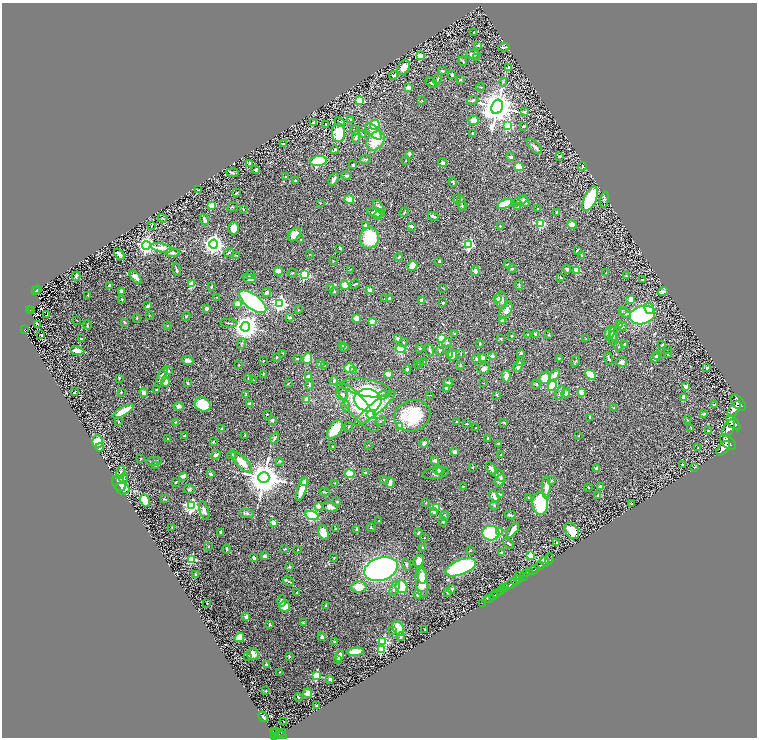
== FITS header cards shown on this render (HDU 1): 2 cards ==
NAXIS1  =                 1510
NAXIS2  =                 1471

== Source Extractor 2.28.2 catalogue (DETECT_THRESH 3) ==
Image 1510 x 1471 px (HDU 1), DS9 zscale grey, zoomed out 1/2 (1 PNG px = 2 x 2 image px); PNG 759 x 740 px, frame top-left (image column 2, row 1470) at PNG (2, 3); each listed source drawn as its Kron ellipse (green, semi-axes under 4 px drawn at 4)
Background 0.593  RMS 0.033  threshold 0.0978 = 3 sigma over >= 5 px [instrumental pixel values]
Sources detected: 639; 23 cannot appear on this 1/2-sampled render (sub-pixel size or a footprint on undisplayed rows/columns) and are neither listed nor drawn; of the other 616, the 500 brightest by FLUX_AUTO listed and drawn (116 fainter detections omitted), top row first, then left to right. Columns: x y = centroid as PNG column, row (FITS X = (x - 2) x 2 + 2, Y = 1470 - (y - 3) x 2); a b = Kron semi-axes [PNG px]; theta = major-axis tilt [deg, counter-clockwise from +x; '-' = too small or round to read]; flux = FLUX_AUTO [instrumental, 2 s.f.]
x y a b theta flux
474 32 3 2 - 6.9
478 45 4 3 - 8.6
504 47 6 2 11 11
473 54 7 4 -3 25
420 56 4 4 - 85
477 58 4 2 - 4.7
463 61 5 3 - 8.3
404 67 8 5 60 91
508 68 2 2 - 7.1
442 71 3 2 - 14
452 74 3 2 - 21
394 75 4 3 - 14
438 79 6 3 73 7.9
460 80 4 3 - 5.6
503 82 4 3 - 7.2
432 83 7 3 -34 8.8
481 87 4 2 - 4.6
408 88 3 2 - 130
422 100 4 2 - 3.8
473 100 6 4 18 9.7
360 101 3 3 - 390
497 107 7 5 71 16000
524 111 3 3 - 4.2
351 119 3 3 - 7.9
474 120 5 4 - 74
313 122 4 3 - 8.3
340 122 6 3 -40 14
326 124 3 2 - 7.5
375 125 5 4 - 200
508 126 3 3 - 580
523 126 3 3 - 7.8
355 130 5 3 - 10
373 131 10 5 -44 39
338 133 9 6 89 200
362 134 3 2 - 4.1
473 134 3 2 - 8.6
356 137 7 3 83 19
376 141 11 8 50 210
283 144 3 2 - 7.1
534 146 9 4 -45 20
335 150 4 3 - 14
409 154 3 2 - 17
560 156 3 2 - 4.7
511 157 3 3 - 14
365 159 6 3 7 10
318 161 8 5 6 310
406 161 4 2 - 3.4
250 163 2 2 - 15
443 163 4 4 - 15
353 165 2 2 - 16
582 166 4 3 - 6.9
519 167 5 3 - 110
256 169 3 2 - 9.1
232 172 6 4 -2 12
346 176 5 3 - 12
286 177 3 3 - 7.7
334 179 7 2 65 31
295 181 3 3 - 7.9
453 182 4 3 - 8.4
199 190 2 2 - 5.2
236 193 3 2 - 4.3
349 199 5 3 - 140
457 199 4 3 - 5.6
590 199 13 6 66 570
604 200 8 3 80 12
519 201 9 4 25 17
524 201 6 4 -55 35
320 203 3 2 - 4.5
462 203 8 2 -77 8.4
505 204 8 3 23 250
212 206 3 3 - 190
462 206 4 2 - 4.9
232 207 6 2 13 5.4
379 207 8 4 -53 18
518 207 2 2 - 67
538 208 3 2 - 4.2
243 209 4 3 - 5.3
404 212 5 2 - 5.6
557 212 4 3 - 8.4
376 213 9 4 -11 45
377 216 4 4 - 9.7
433 216 5 2 - 24
162 218 5 3 - 8.7
204 220 6 2 -72 15
540 224 3 3 - 520
572 225 5 4 - 38
151 226 2 1 - 4.5
366 226 4 3 - 24
411 226 3 2 - 18
500 226 3 2 - 3.7
234 228 6 5 - 59
294 234 8 5 49 53
369 238 10 9 - 340
301 240 2 2 - 4
214 244 4 4 - 4500
146 245 4 4 - 2900
469 245 3 3 - 670
161 248 11 4 -11 53
340 248 4 3 - 12
577 250 3 2 - 11
172 253 7 3 0 21
229 253 5 3 - 7.6
119 254 6 3 -51 20
310 254 2 2 - 3.8
237 255 2 2 - 7.1
581 255 3 2 - 4.4
399 257 4 3 - 5.8
333 261 3 2 - 3.5
439 261 2 2 - 31
507 264 2 2 - 13
412 266 5 4 - 69
176 269 6 2 -78 12
351 269 3 3 - 4.6
512 269 4 2 - 8.7
567 269 4 4 - 11
577 270 3 3 - 230
278 271 4 4 - 56
475 271 5 3 - 28
292 273 5 3 - 6.9
606 273 3 2 - 3.6
250 275 2 2 - 10
304 275 3 3 - 650
76 276 4 2 - 15
626 276 2 2 - 4.9
136 277 8 4 -48 57
561 277 3 2 - 4.1
250 278 6 4 -18 30
642 280 2 2 - 5.2
192 284 3 2 - 210
355 284 5 2 - 7.9
109 285 4 2 - 12
345 285 5 3 - 78
519 285 4 2 - 6
211 287 3 2 - 6.9
330 287 3 3 - 4.1
443 288 4 2 - 3.8
37 289 2 1 - 27
369 290 2 2 - 70
35 291 3 2 - 64
121 291 4 4 - 18
334 292 3 3 - 7.4
663 292 5 3 - 18
267 293 4 3 - 22
88 295 2 2 - 12
217 297 2 2 - 3.4
122 299 4 2 - 4.1
385 299 2 2 - 9.9
389 299 3 3 - 19
498 299 3 2 - 27
631 299 4 3 - 44
422 300 2 2 - 91
501 300 8 6 -82 29
253 302 16 7 -38 1800
279 303 4 4 - 2000
443 303 2 2 - 6.6
237 304 2 2 - 130
148 306 4 2 - 25
207 308 3 3 - 25
649 308 6 4 -59 44
30 310 3 2 - 71
298 310 2 2 - 6.9
506 310 9 5 61 38
31 311 4 1 - 34
622 311 4 2 - 5.6
625 313 6 4 -42 21
46 315 2 1 - 38
642 315 13 9 16 1000
149 316 2 2 - 4.3
186 317 5 3 - 5.4
289 317 3 3 - 17
137 318 4 2 - 3.6
356 318 4 3 - 61
77 320 2 1 - 3.4
503 320 4 3 - 31
124 322 3 2 - 6.6
372 322 2 2 - 130
229 323 9 2 -4 8.5
620 324 3 3 - 9.9
38 325 3 3 - 40
87 325 5 2 - 4.3
168 326 4 2 - 4.5
622 326 4 4 - 8.7
245 327 5 4 - 7200
25 330 4 3 - 72
610 333 7 5 65 56
41 334 2 2 - 70
455 334 3 3 - 7.2
536 334 4 3 - 17
614 334 7 3 -85 18
528 335 3 2 - 4.2
549 335 4 3 - 4.6
511 336 2 2 - 7
81 338 2 2 - 4.4
398 338 4 3 - 17
441 338 3 3 - 360
501 338 3 2 - 6.3
613 338 7 3 87 14
586 339 2 2 - 5.8
403 343 4 4 - 10
447 343 5 4 - 10
479 343 3 2 - 5.2
242 344 5 3 - 8.2
625 344 3 3 - 14
343 345 4 3 - 20
662 345 3 2 - 5
345 347 3 3 - 8.9
618 347 4 2 - 5.4
419 348 4 3 - 8
400 349 5 4 - 230
430 350 6 3 -68 15
439 350 3 2 - 8.2
667 350 3 3 - 8
77 351 7 4 -9 45
283 353 3 2 - 3.4
461 353 4 3 - 5.7
521 353 3 2 - 9.1
449 354 4 3 - 29
668 354 3 2 - 5.3
452 355 5 4 - 54
657 355 4 3 - 8.9
492 356 2 2 - 56
276 357 2 2 - 5.6
307 358 5 3 - 160
482 358 2 2 - 80
559 358 3 3 - 5.4
609 358 6 2 -67 13
655 358 5 3 - 37
297 359 3 3 - 6
476 359 4 4 - 13
187 360 6 3 -17 27
263 361 2 2 - 4.8
575 361 5 2 - 5.9
423 362 3 3 - 18
520 362 3 3 - 10
622 362 5 5 - 22
421 363 3 3 - 10
320 364 2 2 - 49
239 365 2 2 - 8.2
417 365 2 2 - 4.7
325 366 2 2 - 3.6
461 366 3 3 - 6.3
518 366 6 3 68 44
350 368 5 4 - 170
484 368 6 5 - 23
707 368 2 2 - 7.6
407 369 4 3 - 10
168 371 2 2 - 46
354 371 2 2 - 27
388 374 4 3 - 49
263 375 4 3 - 4.6
555 375 6 4 53 45
591 375 6 4 -45 270
162 376 11 3 65 34
506 376 6 4 -88 57
308 377 3 3 - 72
119 378 3 2 - 6.3
248 378 4 2 - 5.3
545 378 6 5 - 110
253 380 2 2 - 7.8
165 381 5 4 - 59
334 381 4 3 - 7.4
188 383 4 3 - 7.2
288 383 3 2 - 4.6
448 383 4 2 - 12
484 383 3 2 - 3.6
309 384 5 3 - 7.9
536 384 4 4 - 7.4
552 386 5 4 - 270
685 386 3 3 - 24
366 388 25 8 -10 150
446 388 4 2 - 8.6
157 390 3 3 - 5.8
75 392 3 2 - 6.3
121 392 3 2 - 7.8
143 392 4 3 - 33
581 392 4 3 - 37
560 393 8 3 67 12
566 393 4 3 - 16
246 394 3 2 - 6.2
342 394 6 5 - 20
383 395 5 3 - 12
430 395 3 1 - 3.6
497 395 4 3 - 6.7
684 397 2 2 - 110
307 399 2 2 - 100
368 400 13 11 -8 1800
250 403 3 3 - 25
738 403 9 5 -48 5300
203 404 8 7 - 210
714 405 3 2 - 4.2
179 406 5 4 - 25
346 406 5 3 - 14
358 407 31 9 -51 240
375 408 26 6 39 240
614 408 3 3 - 8.2
734 409 9 5 54 4500
123 411 12 3 31 160
267 414 2 2 - 11
371 414 4 4 - 120
704 414 4 3 - 11
412 416 18 15 21 340
590 417 2 2 - 18
272 420 4 3 - 14
687 420 3 2 - 4.3
380 421 5 3 - 6.9
118 422 2 2 - 12
175 422 4 3 - 6.2
456 422 4 3 - 6.8
733 422 9 4 -49 5400
504 423 3 2 - 6.2
467 424 2 2 - 6.3
348 427 5 2 - 4.2
400 427 3 3 - 230
475 428 2 2 - 4.4
729 428 9 5 61 5600
221 429 3 2 - 5.9
691 429 3 2 - 4.5
335 430 10 6 53 200
708 430 2 2 - 14
245 435 3 2 - 6.3
184 436 2 2 - 13
579 436 2 2 - 3.6
275 438 6 3 65 12
488 438 3 2 - 5.4
168 439 2 2 - 7.8
98 442 6 5 - 200
213 442 2 2 - 34
728 442 9 6 -47 7100
424 443 5 3 - 13
498 443 3 3 - 6.4
368 445 3 2 - 4.3
333 446 2 2 - 20
100 448 4 3 - 19
698 448 3 2 - 3.6
723 448 8 5 48 5400
454 452 3 3 - 38
216 455 5 3 - 24
231 455 4 4 - 8.7
501 455 3 3 - 4.7
141 459 2 2 - 4.9
154 461 8 4 1 9.8
280 461 3 3 - 11
434 461 3 3 - 17
242 462 14 5 -45 100
683 464 2 2 - 3.4
156 465 4 3 - 5.4
473 467 3 2 - 4.8
695 467 2 2 - 10
491 469 7 4 -59 21
597 469 2 2 - 71
438 470 5 5 - 12
440 471 4 3 - 7.6
120 472 7 2 71 7.9
365 472 3 3 - 8.5
436 473 13 6 9 33
211 474 2 2 - 42
350 474 5 4 - 150
183 476 4 3 - 28
500 476 7 4 -60 23
124 478 5 2 - 5.4
264 478 6 5 - 16000
384 479 2 2 - 5
500 480 6 5 - 27
305 481 4 3 - 10
551 481 4 3 - 5.9
176 482 2 2 - 8.3
119 483 8 6 -59 92
335 483 4 2 - 4
390 483 5 2 - 42
463 487 2 2 - 4.2
589 487 2 2 - 3.5
601 487 4 3 - 19
546 488 11 4 -90 47
122 489 7 6 - 74
189 489 5 4 - 9.8
302 489 13 3 71 130
324 492 5 2 - 5.5
501 494 3 2 - 3.6
494 496 7 3 -63 45
598 496 2 2 - 17
528 498 2 2 - 6.4
165 499 3 2 - 6.3
145 501 6 4 -58 150
337 502 3 3 - 4.9
426 503 3 2 - 3.5
540 504 11 8 -87 460
632 504 4 3 - 5
494 505 4 3 - 6.5
191 506 4 4 - 1600
318 506 3 3 - 48
330 507 7 5 -15 30
437 507 3 3 - 280
204 511 9 4 -72 30
434 512 4 3 - 33
247 513 7 4 -8 14
510 515 5 3 - 10
312 516 7 4 -18 510
444 516 4 4 - 9.4
379 521 2 2 - 4.8
273 522 4 3 - 26
443 522 5 4 - 9.5
172 527 3 2 - 3.5
371 527 4 2 - 5.1
336 528 3 3 - 9.3
357 530 4 2 - 19
513 530 9 3 53 42
499 531 3 2 - 120
572 531 9 6 -55 98
221 532 3 2 - 31
323 532 7 5 -72 88
418 533 3 2 - 9
491 533 8 7 - 550
424 538 2 2 - 3.8
557 542 3 3 - 7.5
509 543 6 2 -39 8.4
209 547 3 3 - 4.7
423 547 4 3 - 6.1
227 549 4 3 - 15
285 549 3 2 - 4.2
298 550 2 2 - 5.3
470 551 4 2 - 4
501 552 3 2 - 5.1
531 555 3 3 - 260
265 556 3 3 - 25
254 558 4 3 - 13
334 558 2 2 - 4.2
192 559 3 3 - 480
549 559 5 2 - 130
419 561 6 5 - 67
544 561 5 3 - 210
406 564 6 4 -71 13
539 566 4 2 - 1400
289 567 4 3 - 9.3
461 567 16 7 21 950
381 569 17 11 18 3000
534 570 6 2 35 1500
529 571 2 1 - 220
526 573 4 3 - 590
195 574 3 2 - 7.9
519 575 3 2 - 110
422 576 8 3 -88 35
524 576 4 2 - 600
520 579 3 2 - 450
516 580 5 3 - 960
288 581 6 3 -28 8.9
422 582 16 6 -84 130
510 584 6 3 30 3200
359 587 7 5 5 100
401 587 6 6 - 180
395 588 8 4 65 21
505 588 3 2 - 490
451 589 4 3 - 22
503 590 3 2 - 860
297 592 2 2 - 12
447 592 3 3 - 8.4
500 592 2 1 - 350
497 594 4 2 - 160
418 595 4 3 - 23
493 596 2 2 - 270
489 598 2 1 - 28
487 600 3 1 - 20
282 601 6 4 87 16
482 603 3 1 - 13
207 604 2 2 - 3.8
326 605 3 3 - 7.7
284 606 5 5 - 87
246 617 2 2 - 94
303 623 3 2 - 6.2
270 624 2 2 - 21
398 628 7 5 -59 120
393 630 3 2 - 4.3
425 630 2 2 - 7.1
401 636 4 3 - 12
239 637 5 4 - 120
322 637 3 3 - 24
334 641 3 2 - 5.1
383 641 3 3 - 630
381 649 3 3 - 390
356 652 8 4 6 200
253 654 6 5 - 44
289 656 3 3 - 8.5
340 656 6 4 74 34
248 657 4 3 - 4.7
338 660 3 2 - 4
266 664 2 2 - 7.5
280 672 2 2 - 4.9
317 676 3 3 - 430
330 679 3 2 - 23
266 691 2 2 - 6
307 693 5 4 - 56
298 697 4 2 - 9.6
316 706 2 2 - 9.8
263 717 5 3 - 18
283 721 2 2 - 6.4
273 731 4 3 - 250
275 731 2 1 - 160
281 732 3 2 - 180
274 733 2 1 - 210
278 734 9 2 -28 320
275 736 3 2 - 470
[116 fainter detections neither listed nor drawn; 23 sub-pixel or undisplayed-footprint detections neither listed nor drawn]